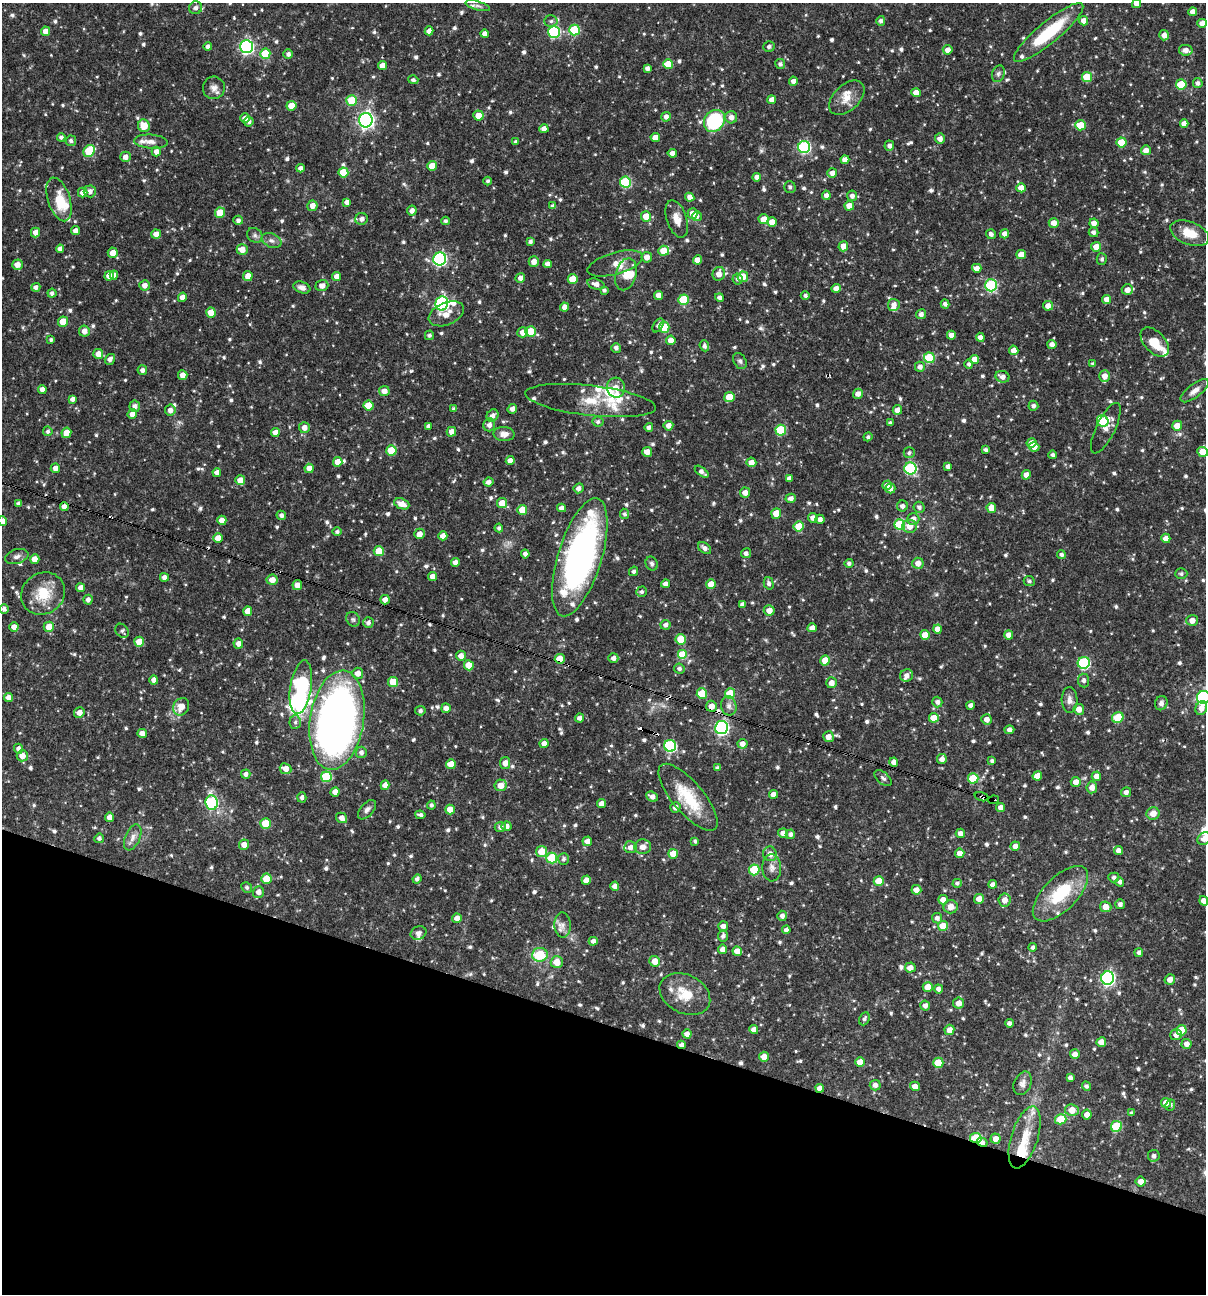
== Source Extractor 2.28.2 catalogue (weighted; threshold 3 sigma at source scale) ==
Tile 15 of 4 x 4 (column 3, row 4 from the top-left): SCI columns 2656-3859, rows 1-1292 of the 5186 x 5169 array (HDU 1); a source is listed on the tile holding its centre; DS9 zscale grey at full resolution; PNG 1208 x 1296 px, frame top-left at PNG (2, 3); each listed source drawn as its Kron ellipse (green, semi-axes under 4 px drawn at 4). Shown black and unused: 21% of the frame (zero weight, under 3 of 4 exposures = <1% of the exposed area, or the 3 px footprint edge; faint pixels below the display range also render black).
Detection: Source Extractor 2.28.2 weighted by HDU 2 'WHT'; one run over the whole footprint, this tile lists its part. Background 0.0662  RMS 0.0035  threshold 0.0158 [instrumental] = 3 sigma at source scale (4.5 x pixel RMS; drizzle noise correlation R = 1.50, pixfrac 1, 0.05/0.05 arcsec/px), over >= 5 px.
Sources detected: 876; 1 inside a brighter object's white glare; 8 cosmic-ray / hot-pixel residue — neither listed nor drawn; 26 inside a brighter listed object's ellipse — not listed separately; of the other 841, all 500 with FLUX_AUTO >= 0.844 (the completeness limit of this list) listed and drawn (341 fainter detections not listed), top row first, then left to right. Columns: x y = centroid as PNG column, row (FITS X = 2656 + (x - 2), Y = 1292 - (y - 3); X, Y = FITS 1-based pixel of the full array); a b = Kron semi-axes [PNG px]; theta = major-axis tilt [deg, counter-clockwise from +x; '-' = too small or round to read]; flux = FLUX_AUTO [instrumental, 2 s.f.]
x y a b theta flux
1136 3 4 4 - 2.2
478 6 12 4 -16 1
196 8 6 6 - 1.3
1193 12 4 4 - 2.5
551 21 6 5 - 0.87
881 21 5 4 - 1
1084 21 4 4 - 2.7
1202 23 4 4 - 2.4
574 30 5 5 - 18
45 31 4 4 - 2.5
429 31 4 4 - 2.2
554 32 6 6 - 37
1049 32 44 10 40 20
485 34 4 4 - 1.6
1164 35 5 5 - 2.1
208 47 4 4 - 1.3
246 47 6 6 - 73
769 47 5 5 - 1.2
948 50 5 4 - 2.4
1186 50 7 5 -11 2.3
265 54 5 5 - 11
288 54 5 4 - 1.3
668 64 5 5 - 5.5
780 64 5 5 - 1.1
383 66 4 4 - 2.7
647 68 4 4 - 1.3
998 74 8 6 70 1
1087 77 5 5 - 10
413 80 5 4 - 0.88
793 81 4 4 - 1.8
1198 83 5 4 - 1.2
1181 84 5 5 - 12
214 88 11 11 - 2.1
916 93 5 4 - 3.2
847 98 21 13 44 4.9
352 100 5 5 - 13
772 100 4 4 - 2.5
291 106 5 5 - 5
478 116 5 5 - 3.7
666 117 5 4 - 1.6
731 117 6 6 - 2
245 118 5 4 - 2.6
366 120 7 7 - 110
714 121 12 9 53 26
249 122 5 4 - 0.94
1184 124 4 4 - 2.2
1080 125 5 5 - 8.3
144 126 6 6 - 5.1
544 129 4 4 - 2.1
61 137 4 4 - 0.99
655 137 4 4 - 3.1
940 139 5 5 - 1.9
71 141 5 5 - 1
151 142 17 7 -4 2.3
516 142 4 4 - 0.84
1121 142 5 5 - 7.7
889 146 5 4 - 1.4
804 147 6 6 - 45
1146 150 5 5 - 2.4
89 151 6 5 - 12
156 151 5 4 - 2
672 153 4 4 - 1.8
125 157 5 5 - 1.9
845 160 4 4 - 2.4
432 166 5 5 - 4.3
300 168 4 4 - 1.4
343 172 5 5 - 7.7
832 173 5 5 - 2
757 177 4 4 - 1.7
488 181 4 4 - 0.85
625 182 5 5 - 25
790 187 6 5 - 0.97
1021 188 5 4 - 3.8
90 191 6 6 - 1.8
83 193 5 4 - 2.4
826 195 5 4 - 1.6
852 196 5 5 - 1.5
690 197 4 4 - 2.4
59 199 23 11 -72 9
347 202 4 4 - 1.9
312 206 5 5 - 2.6
553 206 4 4 - 1.2
849 206 5 4 - 3.7
412 211 5 4 - 1.8
220 213 5 5 - 8.1
692 213 5 5 - 2.7
646 216 5 5 - 6.1
697 216 5 5 - 1.4
362 219 6 6 - 1.8
677 219 19 10 -72 3.7
764 219 5 5 - 5
238 220 5 4 - 1.2
445 221 4 4 - 0.87
772 222 5 4 - 3.1
1054 223 5 4 - 2.8
1094 223 4 4 - 2.4
76 231 4 4 - 2.2
35 232 5 4 - 2.5
1094 232 5 4 - 1.2
1190 233 20 11 -21 7.2
156 234 5 4 - 2.4
991 234 5 4 - 1.3
1005 234 4 4 - 1.9
255 235 8 7 - 1.1
272 241 10 7 -24 1.5
530 242 4 4 - 1.1
843 246 5 5 - 3.2
1096 247 5 5 - 3.6
60 249 4 4 - 1.7
242 250 5 5 - 3.5
664 251 5 5 - 6.6
113 253 5 5 - 3.3
1021 255 5 4 - 4.4
647 257 5 5 - 2.4
440 259 6 6 - 59
1102 259 6 5 - 0.95
697 260 4 4 - 3.2
534 262 5 5 - 2.4
615 263 28 11 16 4.2
548 264 4 4 - 2
17 265 5 5 - 2.7
977 268 4 4 - 2.3
626 274 16 10 74 4.1
719 274 7 6 - 2.9
114 275 4 4 - 2.3
109 276 5 4 - 2.7
248 276 5 4 - 2.8
336 276 4 4 - 2.1
743 277 5 5 - 5.5
520 278 5 4 - 2
573 279 5 5 - 6.5
737 279 5 5 - 1
596 284 9 5 -16 2
144 285 5 5 - 2.2
991 285 6 6 - 33
322 286 6 5 - 2.3
36 287 4 4 - 1.4
302 288 9 5 -20 1.8
836 288 4 4 - 2.3
604 290 4 4 - 0.89
1127 290 5 5 - 2.5
52 293 4 4 - 1.1
658 295 4 4 - 2.7
805 296 4 4 - 0.93
182 297 5 4 - 2.6
720 297 4 4 - 1.4
1107 299 4 4 - 2.4
683 300 5 5 - 14
442 303 7 6 - 49
945 304 4 4 - 1.2
894 305 6 6 - 2.4
1048 306 5 5 - 2.3
565 307 4 4 - 2.3
211 313 5 5 - 5.4
446 314 18 11 23 4.4
921 314 5 5 - 1.5
63 322 5 5 - 7.1
658 325 8 4 57 1.1
664 327 5 5 - 8.7
84 331 5 5 - 2.3
530 331 5 5 - 8.1
523 332 5 5 - 2.6
429 335 5 4 - 0.92
951 335 4 4 - 2.2
980 337 4 4 - 1.6
51 340 3 3 - 0.91
671 340 5 4 - 3.1
1155 342 17 10 -47 6.7
1052 344 4 4 - 1.6
704 346 6 4 -68 1.1
616 348 5 4 - 1.2
1014 350 5 4 - 2.5
98 354 5 5 - 3.2
929 358 5 5 - 19
110 359 5 4 - 1.5
974 359 5 4 - 2.8
740 361 8 6 -61 1.1
969 364 4 4 - 1
1093 364 4 4 - 0.9
920 367 5 5 - 1.6
142 370 5 4 - 1.4
183 375 5 4 - 2.7
1105 376 6 5 - 3
1002 377 7 5 -19 2.1
616 388 10 9 - 3.3
42 389 4 4 - 2.1
384 391 5 5 - 2.6
1195 391 17 6 38 2.1
858 394 5 5 - 2
729 397 5 5 - 6.4
72 399 4 4 - 1.5
590 401 65 15 -6 11
135 406 6 5 - 1.7
368 406 5 5 - 7.5
1033 406 5 5 - 0.96
454 409 3 3 - 0.93
512 409 5 4 - 1.5
170 410 5 5 - 2
897 410 5 4 - 2.4
132 414 5 4 - 2.6
493 415 6 5 - 1.6
1103 421 6 5 - 8.9
598 422 5 5 - 0.89
890 423 4 3 - 0.87
489 425 6 6 - 1.7
428 426 4 3 - 0.9
668 426 5 5 - 2.2
1177 426 5 5 - 3.9
649 427 4 4 - 1.4
304 428 5 5 - 2.1
1106 428 28 9 64 3.3
781 430 5 5 - 19
48 431 5 5 - 0.84
451 432 5 4 - 2.5
66 433 5 5 - 3.6
275 433 4 4 - 2.5
504 434 10 7 -3 2.5
868 437 4 4 - 0.91
1031 443 5 5 - 2.8
1034 447 5 4 - 2.5
391 450 5 5 - 11
986 450 3 3 - 0.88
647 452 5 4 - 2.8
1202 452 5 5 - 5.2
909 453 5 5 - 0.92
1053 455 4 4 - 1
510 461 4 4 - 2.3
338 462 5 4 - 3.5
751 462 5 5 - 2.7
948 466 4 4 - 1.6
55 468 5 4 - 2.1
309 468 4 4 - 2.9
910 468 6 6 - 35
702 472 8 4 -38 1.6
217 473 4 4 - 1.9
1026 475 5 4 - 2.2
789 478 4 4 - 1.5
240 480 5 5 - 3.1
488 482 5 4 - 1.5
887 485 5 4 - 2.4
579 488 5 4 - 1.4
890 488 5 5 - 2.1
745 493 5 5 - 2.3
791 498 5 4 - 1.6
18 503 4 4 - 1.1
502 503 5 5 - 6.4
402 504 8 5 -22 3.4
902 506 5 5 - 1.5
64 507 4 4 - 2.2
919 507 5 5 - 1.2
562 508 4 4 - 1.8
991 508 5 5 - 3.8
522 510 5 5 - 6.1
776 513 5 5 - 4.6
624 514 5 5 - 0.84
281 515 4 4 - 1.3
813 518 5 4 - 1.9
820 519 4 4 - 1.6
913 519 6 6 - 2.4
222 520 4 4 - 3
2 521 5 4 - 2.3
900 524 5 5 - 21
799 526 5 5 - 7
910 526 7 6 - 3.3
499 528 4 4 - 0.84
337 532 4 4 - 0.88
419 534 5 5 - 2.2
443 536 4 4 - 2.5
218 538 5 5 - 3.4
1166 538 5 4 - 2.1
704 548 7 5 -38 1.5
379 551 5 5 - 7.3
746 553 5 5 - 1.2
525 554 4 4 - 1.5
1061 554 4 4 - 0.91
17 556 12 7 16 1.6
580 557 61 22 73 130
35 559 5 4 - 3.3
455 562 4 4 - 2.2
849 563 4 4 - 1.1
918 563 6 5 - 2.5
652 564 7 6 - 0.95
634 571 5 4 - 0.89
1181 574 6 5 - 0.86
432 576 4 4 - 2.3
164 577 4 4 - 1.6
272 580 5 5 - 3.1
1029 581 5 5 - 0.88
769 583 6 5 - 1.1
666 584 4 4 - 2.3
711 584 5 4 - 5.2
297 585 5 5 - 2.3
80 588 4 4 - 2.4
642 592 5 5 - 0.88
43 594 23 20 35 9.9
88 600 5 4 - 1.4
385 600 5 4 - 2
742 605 4 4 - 1.4
4 609 5 5 - 1.2
769 610 5 5 - 2.8
248 611 5 4 - 3.7
353 619 7 6 - 0.87
1192 620 5 5 - 2.4
368 622 5 5 - 1.3
665 625 5 5 - 1.4
14 627 5 4 - 2.1
49 627 5 5 - 4.6
812 628 4 4 - 2.4
937 629 4 4 - 2.9
122 631 8 6 -52 0.94
925 635 5 4 - 4.1
1009 635 4 4 - 2.5
681 639 5 5 - 7.2
139 642 5 5 - 7.3
238 644 5 5 - 2.2
682 655 5 5 - 12
461 656 5 5 - 2.4
613 658 5 4 - 1.7
560 659 5 5 - 7.1
825 660 5 4 - 6.8
1084 663 6 6 - 37
469 665 5 5 - 6.2
679 669 5 5 - 1.1
358 673 5 5 - 2.4
907 675 6 6 - 1.8
154 680 4 4 - 1.9
1084 680 7 5 -84 1.3
393 682 5 5 - 8.2
831 683 5 5 - 2.3
301 687 27 10 81 75
702 693 5 5 - 8.9
730 693 5 5 - 10
1203 697 6 6 - 71
8 698 4 4 - 2.2
1070 700 13 8 -87 2.2
937 702 5 5 - 1.3
1161 703 7 6 - 1.3
971 705 4 4 - 1.6
711 706 5 5 - 2.9
729 706 9 7 -78 1.8
181 707 9 7 59 3.9
446 708 5 5 - 2.2
1201 708 7 5 66 2.9
1079 709 5 5 - 2.6
420 711 5 5 - 0.99
79 712 5 5 - 2.3
1118 717 6 5 - 12
579 718 4 4 - 1.4
934 718 5 5 - 5.9
987 719 5 5 - 2.3
337 720 50 27 81 230
295 722 7 6 - 0.9
721 728 7 6 - 73
1009 730 5 4 - 1.4
142 733 4 4 - 2.3
828 737 5 5 - 2.4
544 743 4 4 - 2.5
742 744 5 5 - 2.1
670 746 6 6 - 38
18 749 5 4 - 1.4
361 752 5 5 - 1.3
22 756 5 5 - 3.2
942 759 5 4 - 2
992 761 4 4 - 1
894 762 4 4 - 2
505 763 6 5 - 2.1
451 764 5 5 - 5.5
717 768 4 4 - 0.98
286 769 6 5 - 3.1
246 774 5 4 - 1.5
1037 776 5 4 - 3.6
1096 776 5 4 - 2.2
326 777 5 5 - 19
883 778 10 5 -41 0.99
973 778 5 5 - 13
1076 782 5 5 - 2.6
385 785 5 4 - 2.3
501 785 6 6 - 3.3
1092 787 6 5 - 2.4
335 792 5 4 - 2.7
1126 792 5 5 - 1.4
773 794 4 4 - 2.3
302 797 5 4 - 1.2
652 797 6 4 -26 1.5
688 797 42 15 -50 15
982 797 7 4 -17 10
993 800 5 4 - 6.6
212 803 7 6 - 35
601 804 4 4 - 2.5
431 805 4 4 - 0.94
675 807 5 5 - 2
1000 807 4 4 - 1.7
450 809 5 4 - 4.4
367 810 11 6 49 1.4
1153 813 6 6 - 3.2
420 815 5 4 - 1.2
109 817 4 4 - 2.5
342 818 6 5 - 2.4
265 823 5 5 - 9.5
506 826 5 5 - 2
500 827 5 5 - 1.4
783 833 5 4 - 2.3
960 833 5 4 - 1.9
790 834 5 4 - 1.2
133 837 14 7 67 2.1
99 838 5 4 - 1.1
1204 839 7 6 - 2.3
587 841 5 4 - 2.4
695 841 4 3 - 0.85
244 845 5 5 - 2.7
1015 846 5 4 - 2.1
630 847 6 6 - 1.8
643 847 8 7 - 2.2
1119 850 5 4 - 1.8
541 851 5 5 - 6.2
960 853 4 4 - 2.5
673 854 5 5 - 5.4
770 854 7 7 - 2.3
552 858 5 5 - 17
563 859 6 5 - 0.93
772 868 13 9 -86 2.2
754 870 5 5 - 15
1114 877 5 5 - 1.1
266 879 5 5 - 8.3
417 879 4 4 - 1.2
586 880 4 4 - 2.6
879 881 5 5 - 6.1
1120 882 4 4 - 1.2
957 883 5 4 - 0.86
993 884 4 4 - 1.8
615 886 4 4 - 2.4
247 887 5 5 - 0.85
916 890 5 5 - 2.4
258 892 6 5 - 2.2
1060 894 35 17 45 18
979 899 5 5 - 3.3
943 900 5 4 - 2.2
1005 900 6 6 - 2.8
1204 901 5 4 - 2.4
1120 904 5 5 - 1.1
951 907 7 6 - 2.7
1106 907 6 5 - 3.2
782 916 5 5 - 1.5
457 918 5 4 - 2.4
937 918 5 5 - 1.4
562 925 12 8 -87 2.3
723 926 5 5 - 2.1
943 926 5 5 - 6.4
786 930 4 4 - 1.6
418 933 8 6 23 1.4
723 936 5 5 - 1.2
593 941 4 4 - 2
1033 947 4 4 - 1.1
723 949 4 4 - 2.3
737 951 5 4 - 3.3
1139 953 4 4 - 0.92
540 955 8 7 - 12
655 961 5 5 - 4
557 962 6 6 - 4.2
910 968 5 5 - 2.4
1108 978 6 6 - 71
1170 979 5 5 - 2.4
928 987 5 5 - 4.7
939 989 4 4 - 1.5
685 994 27 19 -27 9.4
959 1003 5 5 - 2.6
925 1006 5 5 - 1.7
864 1019 7 5 65 0.96
1009 1023 4 4 - 1.4
754 1030 4 4 - 2.3
949 1030 5 5 - 3
1182 1030 5 5 - 8.2
687 1034 4 4 - 2.2
1176 1035 6 5 - 1.8
1101 1042 5 4 - 3.3
1186 1044 5 5 - 2
682 1045 4 4 - 1.5
1075 1054 5 4 - 2.5
764 1057 5 5 - 3.5
860 1062 5 4 - 4
938 1063 5 5 - 9
1070 1077 4 4 - 1.2
1023 1083 12 8 66 1.8
875 1085 5 5 - 1.7
915 1086 5 4 - 2.3
1086 1086 5 4 - 1
820 1088 4 4 - 2.4
1166 1103 5 5 - 4.4
1170 1105 5 4 - 0.85
1072 1110 7 5 -10 4.8
1131 1113 4 3 - 0.85
1087 1115 5 4 - 2.9
1061 1119 6 5 - 8.5
1116 1126 5 5 - 17
1025 1137 32 13 73 10
976 1138 6 5 - 16
996 1139 5 5 - 2.5
982 1142 5 4 - 2.5
1154 1156 6 6 - 1.4
1141 1182 5 5 - 2.5
Overlapping masked pixels (flux is a lower limit): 10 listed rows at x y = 64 507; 580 557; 560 659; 711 706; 982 797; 993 800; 682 1045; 820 1088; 976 1138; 982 1142
Isophote crosses this tile's border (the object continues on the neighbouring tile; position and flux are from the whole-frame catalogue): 7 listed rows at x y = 1136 3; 1190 233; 1202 452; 2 521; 1203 697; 1204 839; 1204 901